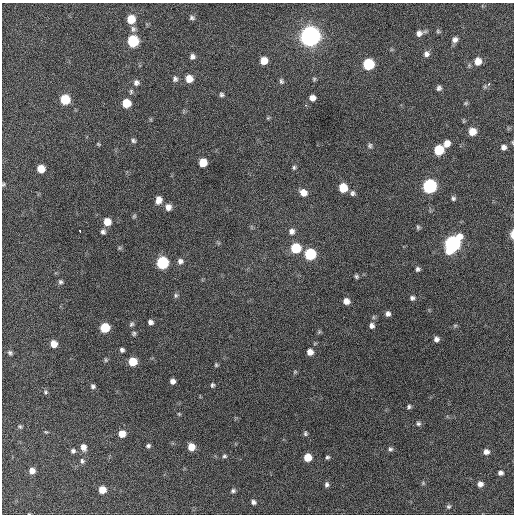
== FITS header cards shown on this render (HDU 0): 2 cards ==
NAXIS1  =                  512 / Axis length
NAXIS2  =                  512 / Axis length

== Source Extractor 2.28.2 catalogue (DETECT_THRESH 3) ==
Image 512 x 512 px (HDU 0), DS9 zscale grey, 1 PNG px = 1 image px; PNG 516 x 516 px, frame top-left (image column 1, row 512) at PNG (2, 3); no overlay
Background 547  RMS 16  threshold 46.7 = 3 sigma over >= 5 px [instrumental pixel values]
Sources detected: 113; all 113 listed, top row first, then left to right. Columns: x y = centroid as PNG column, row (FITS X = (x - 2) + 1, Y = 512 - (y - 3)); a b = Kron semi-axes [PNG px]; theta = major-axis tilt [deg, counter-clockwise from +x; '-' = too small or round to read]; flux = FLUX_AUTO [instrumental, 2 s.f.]
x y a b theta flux
192 18 7 6 - 2600
131 19 7 6 - 22000
133 29 9 7 -88 3700
438 31 6 5 - 1600
420 33 11 7 17 5200
310 36 8 8 - 890000
455 40 7 6 - 4200
133 41 7 7 - 75000
426 54 7 7 - 4000
192 57 6 5 - 3300
264 61 6 6 - 12000
478 61 8 7 - 11000
368 64 7 7 - 71000
175 79 8 7 - 3000
189 79 7 7 - 12000
314 79 5 5 - 1500
281 81 7 5 -80 2200
136 83 8 7 - 3900
489 84 3 3 - 5600
439 88 6 6 - 2800
131 91 7 5 90 1900
222 94 5 5 - 2100
312 98 6 5 - 5500
65 99 7 6 - 39000
126 103 6 6 - 23000
466 103 6 5 - 1600
305 105 3 2 - 2500
268 118 5 4 - 1200
472 132 7 7 - 14000
133 141 6 5 - 2100
98 144 5 3 - 1100
447 144 7 6 - 8600
370 146 6 6 - 2100
503 147 7 7 - 4000
439 150 7 7 - 43000
203 163 6 6 - 19000
294 167 6 5 - 1900
41 169 6 6 - 15000
3 184 5 4 - 1400
430 186 7 7 - 190000
343 188 7 6 - 23000
303 193 8 7 - 8900
352 193 7 6 - 2700
453 198 6 5 - 2200
158 200 9 7 84 7400
168 207 8 7 - 6300
134 216 6 5 - 1500
107 222 7 7 - 14000
418 227 6 5 - 1700
80 231 3 2 - 3300
292 231 7 7 - 4700
103 232 7 6 - 2900
512 235 9 4 90 6600
452 244 10 7 53 320000
119 248 6 5 - 1600
296 248 7 7 - 42000
310 254 7 7 - 72000
180 261 8 7 - 4000
162 263 7 7 - 96000
418 269 5 5 - 2500
356 276 5 4 - 2000
60 282 6 6 - 2300
176 295 7 6 - 2200
412 298 7 6 - 2800
346 301 7 6 - 6600
388 314 6 5 - 3800
150 322 6 5 - 3800
131 324 7 6 - 2300
455 325 6 4 1 1500
372 326 8 7 - 4000
105 328 7 6 - 36000
319 332 6 5 - 1500
134 333 6 5 - 2000
436 339 6 6 - 4000
54 344 6 6 - 11000
122 350 6 5 - 2600
310 352 6 6 - 7000
10 353 6 5 - 2100
106 360 6 5 - 1600
133 362 6 6 - 25000
216 365 5 5 - 1400
295 372 6 5 - 1300
173 381 5 5 - 4800
212 385 5 5 - 1800
93 386 6 5 - 2300
45 392 6 5 - 1900
409 407 6 5 - 2000
179 414 5 4 - 1000
418 424 6 6 - 2300
20 426 6 4 -48 1700
46 432 5 4 - 1200
305 433 6 5 - 1900
122 434 7 7 - 9600
148 446 5 5 - 2200
83 447 8 6 -74 6200
191 447 6 6 - 13000
390 449 6 5 - 2200
73 451 6 6 - 2500
486 452 7 6 - 5000
224 456 6 5 - 1800
308 457 6 6 - 17000
327 457 5 4 - 1800
82 461 7 6 - 2600
32 471 6 6 - 6800
500 473 6 5 - 3500
423 483 6 5 - 1400
327 484 6 5 - 2700
480 484 6 6 - 4900
102 490 6 6 - 15000
233 491 7 5 17 2400
253 502 6 5 - 3100
448 507 6 6 - 2000
29 514 4 2 - 570
At the frame edge (FLAGS 8, measured only in part): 4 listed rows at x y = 503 147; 3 184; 512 235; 29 514